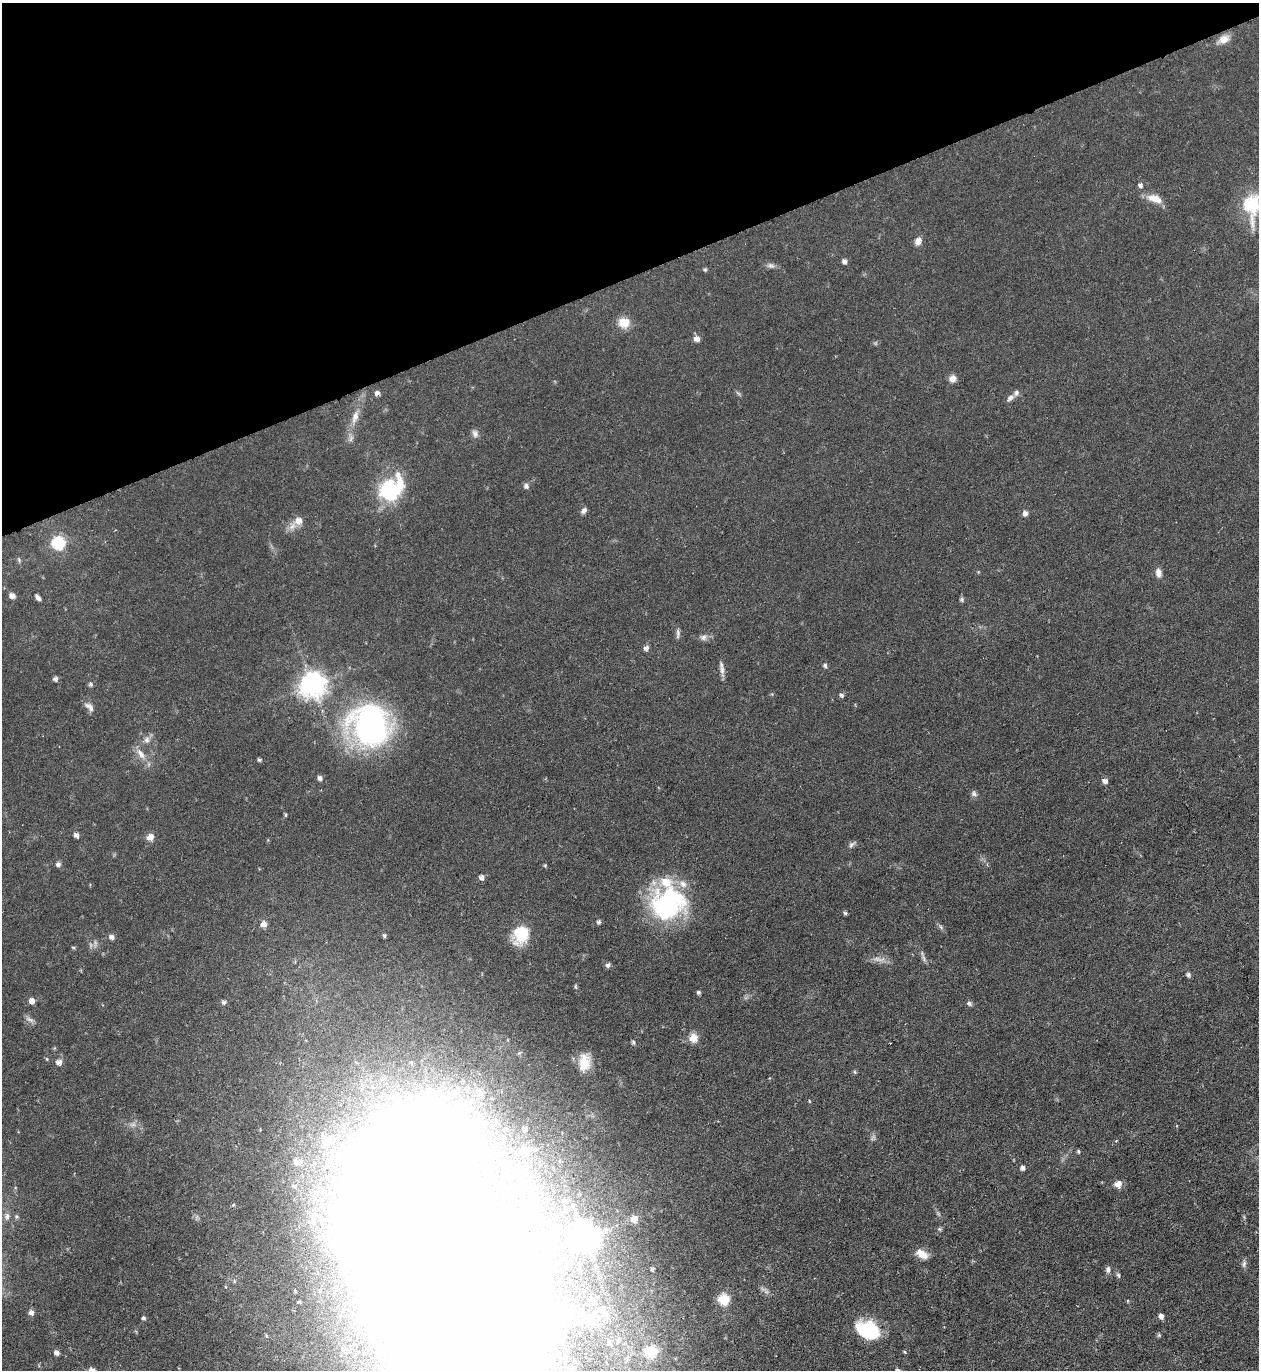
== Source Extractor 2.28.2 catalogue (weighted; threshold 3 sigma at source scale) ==
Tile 3 of 4 x 4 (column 3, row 1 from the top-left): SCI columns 2665-3921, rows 4104-5471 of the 5460 x 5473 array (HDU 1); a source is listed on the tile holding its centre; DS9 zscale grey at full resolution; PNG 1261 x 1372 px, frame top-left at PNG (2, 3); no overlay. Shown black and unused: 20% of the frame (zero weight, under 4 of 8 exposures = <1% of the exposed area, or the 3 px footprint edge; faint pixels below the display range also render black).
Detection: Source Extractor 2.28.2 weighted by HDU 2 'WHT'; one run over the whole footprint, this tile lists its part. Background 0.0583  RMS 0.0049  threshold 0.02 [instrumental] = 3 sigma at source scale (4.09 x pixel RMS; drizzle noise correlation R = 1.36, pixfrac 0.8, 0.05/0.05 arcsec/px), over >= 5 px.
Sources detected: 117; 1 too faint to see at this stretch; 10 inside a brighter object's white glare — not listed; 7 inside a brighter listed object's ellipse — not listed separately; the other 99 listed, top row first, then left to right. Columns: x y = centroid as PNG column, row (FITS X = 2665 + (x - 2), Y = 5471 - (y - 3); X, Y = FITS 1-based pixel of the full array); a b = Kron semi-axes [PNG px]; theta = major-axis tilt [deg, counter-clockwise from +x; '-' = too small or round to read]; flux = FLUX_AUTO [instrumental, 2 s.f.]
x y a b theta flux
1223 39 16 9 26 4.2
1140 185 7 6 - 1.2
1155 199 19 9 -18 6
1252 206 40 21 90 21
918 241 10 7 62 2.7
844 261 6 5 - 1.3
771 266 10 7 -19 1.6
705 270 5 4 - 0.74
624 323 13 12 - 6.5
696 339 7 6 - 2.6
952 379 8 8 - 2.7
377 393 7 5 11 1.5
1010 398 11 6 41 1.9
355 417 18 8 72 4.3
475 433 11 7 -70 1.7
526 486 7 7 - 1.4
390 490 15 10 41 67
584 511 9 6 50 1.4
1025 513 6 6 - 1.7
298 521 10 10 - 4.1
58 543 8 8 - 24
19 560 6 4 -50 0.73
1158 573 11 7 -86 2.5
12 596 7 5 -17 2.4
38 597 8 5 -48 1.5
962 599 7 5 -83 0.87
678 634 14 4 86 1.3
703 637 9 8 - 1.8
646 648 6 5 - 1.5
825 665 6 4 -73 0.85
722 670 16 6 -83 2.3
55 679 6 5 - 1.3
90 684 7 5 -36 0.89
313 685 11 10 - 200
841 695 7 5 -34 0.82
89 707 16 8 -43 2.4
369 725 45 40 -57 110
147 740 8 7 - 2
141 754 17 8 -53 3.9
259 760 6 4 -1 0.72
320 778 6 5 - 1.4
1105 781 6 5 - 1.7
974 793 10 6 -46 1.3
286 815 5 4 - 0.56
76 835 6 5 - 1.5
150 837 7 6 - 4.2
851 844 10 5 39 1.3
58 864 7 6 - 1.3
481 877 7 6 - 1.5
669 904 41 36 25 61
845 913 5 5 - 0.75
599 922 6 5 - 0.9
263 924 7 6 - 3.1
521 933 12 10 64 25
111 937 7 6 - 1.6
924 958 9 4 -81 1.2
879 959 21 6 -3 3.2
608 965 7 6 - 1.1
1188 975 7 6 - 0.99
576 986 7 3 -82 0.63
698 992 4 4 - 0.86
31 1001 7 7 - 2.1
224 1002 7 5 2 0.96
969 1003 8 5 -49 1
29 1019 13 5 -24 1.6
693 1038 7 7 - 7.9
633 1042 5 5 - 0.76
59 1062 8 7 - 2
584 1062 23 14 85 9.1
809 1101 5 3 - 0.36
524 1129 5 4 - 1.3
1078 1151 5 4 - 0.58
526 1152 8 8 - 6.3
1023 1168 5 5 - 1.6
1118 1184 7 6 - 4.2
565 1201 9 6 17 1.8
7 1216 8 6 82 1.6
634 1219 7 6 - 4.7
939 1229 6 5 - 0.69
585 1237 12 12 - 210
922 1254 16 9 -31 4.7
1244 1264 9 5 75 1.3
1108 1269 9 6 -86 1.4
1118 1275 7 4 -60 0.81
450 1277 349 115 -65 1800
295 1291 6 4 -76 0.63
724 1299 7 7 - 16
604 1311 24 8 -62 4.9
31 1313 7 5 0 1.8
1161 1316 5 5 - 2
143 1318 5 4 - 0.73
863 1331 23 21 -57 19
266 1335 6 3 -72 0.47
1159 1335 6 4 46 0.64
57 1352 6 5 - 1.7
651 1352 8 7 - 16
905 1352 5 4 - 0.48
92 1370 9 6 -25 1.8
897 1370 6 5 - 1.6
Isophote crosses this tile's border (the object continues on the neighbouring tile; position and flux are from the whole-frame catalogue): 4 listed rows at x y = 1252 206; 450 1277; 92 1370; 897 1370